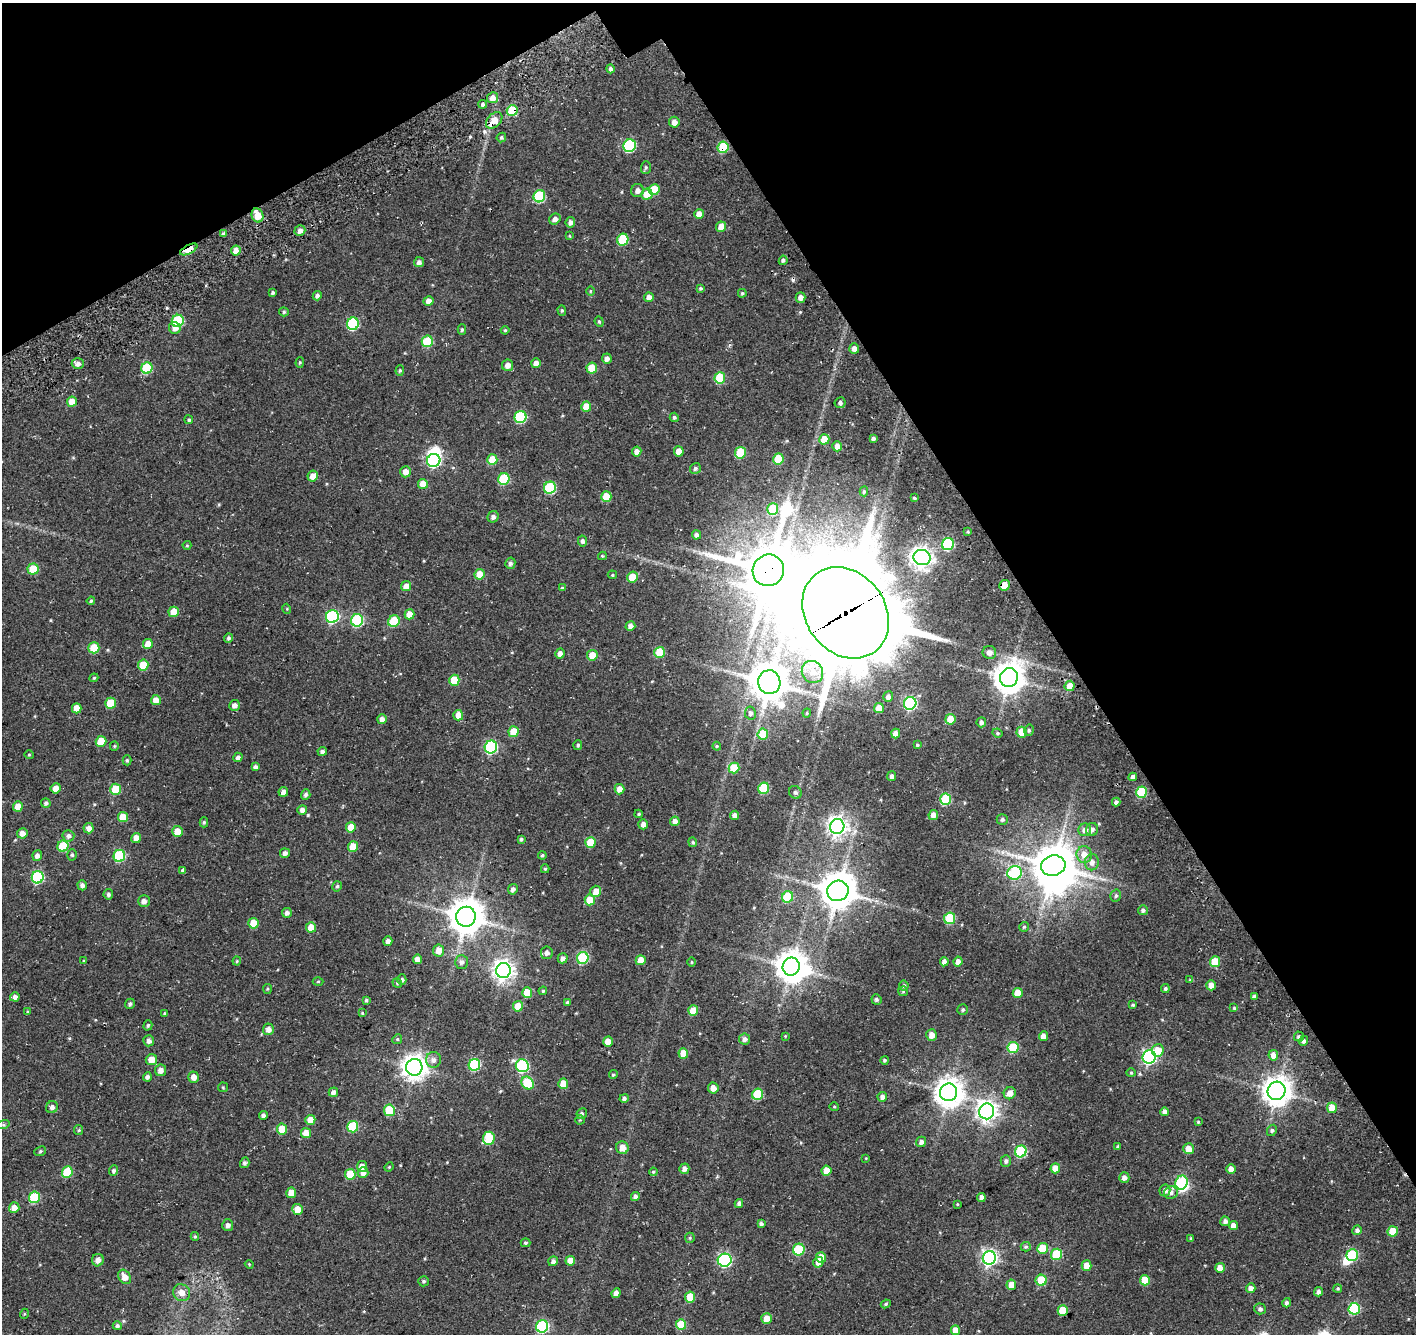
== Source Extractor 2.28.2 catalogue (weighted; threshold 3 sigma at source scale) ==
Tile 3 of 4 x 4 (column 3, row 1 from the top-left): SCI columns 3072-4485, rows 4380-5711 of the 6136 x 6035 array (HDU 1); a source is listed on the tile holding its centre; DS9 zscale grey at full resolution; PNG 1418 x 1336 px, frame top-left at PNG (2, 3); each listed source drawn as its Kron ellipse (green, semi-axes under 4 px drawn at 4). Shown black and unused: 30% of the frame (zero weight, under 3 of 4 exposures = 13% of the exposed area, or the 3 px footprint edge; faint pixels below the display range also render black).
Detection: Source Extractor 2.28.2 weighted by HDU 2 'WHT'; one run over the whole footprint, this tile lists its part. Background 0.0995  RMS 0.0069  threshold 0.0311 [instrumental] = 3 sigma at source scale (4.5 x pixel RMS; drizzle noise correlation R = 1.50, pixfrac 1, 0.0396/0.0396 arcsec/px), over >= 5 px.
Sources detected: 400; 5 inside a brighter object's white glare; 2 cosmic-ray / hot-pixel residue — neither listed nor drawn; the other 393 listed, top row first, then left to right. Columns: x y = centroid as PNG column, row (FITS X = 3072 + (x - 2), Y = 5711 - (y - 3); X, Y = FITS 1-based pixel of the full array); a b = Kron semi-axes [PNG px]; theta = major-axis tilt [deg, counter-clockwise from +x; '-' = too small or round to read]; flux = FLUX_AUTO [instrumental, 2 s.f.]
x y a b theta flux
610 69 4 4 - 1.6
492 98 5 5 - 4.5
482 104 4 4 - 1.4
512 110 5 5 - 25
494 120 10 6 44 8.7
674 122 5 5 - 4.3
501 137 5 4 - 1.2
630 146 6 6 - 68
723 147 6 5 - 29
646 167 6 5 - 1.2
654 190 5 5 - 21
637 191 6 6 - 3.1
647 194 6 5 - 10
539 196 6 5 - 46
699 214 5 5 - 6.6
257 215 7 5 -69 10
555 219 6 5 - 3.2
570 222 5 4 - 2.6
721 227 5 5 - 8.2
300 230 5 5 - 3
224 234 4 3 - 1.8
569 236 4 3 - 0.61
623 240 6 5 - 32
189 249 9 4 28 19
236 250 5 5 - 5.2
783 260 5 4 - 1.4
419 262 5 5 - 2.4
700 288 4 4 - 0.98
590 291 5 3 - 0.71
272 293 4 3 - 1.1
742 293 4 4 - 1
317 296 5 4 - 2.1
649 297 4 4 - 4
800 297 5 5 - 3.4
428 301 5 4 - 3.9
562 310 5 4 - 0.96
284 312 5 4 - 1.1
178 321 6 6 - 49
599 322 5 4 - 0.93
353 324 6 6 - 63
175 328 6 5 - 3.7
462 329 5 4 - 1.1
505 330 4 4 - 0.83
427 341 6 5 - 30
854 348 5 5 - 3.7
607 359 5 4 - 2.8
300 362 5 4 - 0.81
78 363 6 5 - 2.8
536 363 5 5 - 5.1
507 365 6 5 - 4.1
147 368 6 5 - 35
592 368 5 5 - 16
400 370 5 4 - 0.99
720 378 6 5 - 28
72 402 5 5 - 8.7
840 403 6 5 - 1.8
586 407 5 5 - 11
520 417 6 6 - 53
674 417 4 4 - 1.3
189 420 4 4 - 1.1
873 438 4 3 - 1.6
824 439 5 5 - 12
837 446 5 4 - 4.7
679 451 5 5 - 7.2
637 452 5 4 - 4.3
740 453 6 5 - 24
778 459 5 5 - 22
434 460 6 6 - 110
492 460 5 5 - 16
695 468 6 5 - 1.7
405 472 6 5 - 5
313 476 5 5 - 5.9
504 479 6 5 - 34
423 484 5 5 - 8.4
550 488 6 6 - 47
864 491 5 4 - 1
606 497 5 5 - 15
914 498 4 3 - 0.93
773 509 6 5 - 27
493 517 6 5 - 2.4
968 532 4 3 - 0.8
696 535 4 4 - 2
582 541 5 4 - 2
948 544 6 5 - 57
187 545 4 4 - 0.71
602 556 4 4 - 0.73
922 557 8 7 - 440
510 563 6 5 - 1.9
33 569 5 5 - 18
768 570 16 15 - 3300
480 574 5 5 - 11
612 575 4 4 - 0.84
632 577 5 5 - 13
1004 585 5 5 - 8.6
406 586 5 5 - 6.4
562 588 4 4 - 0.9
91 601 4 4 - 0.99
287 609 5 3 - 0.62
174 612 5 5 - 9.9
846 613 49 39 -52 12000
409 614 5 5 - 8.3
332 617 6 6 - 93
357 620 6 6 - 63
394 621 6 5 - 25
630 626 5 5 - 3.7
229 638 5 4 - 1.5
148 644 5 5 - 8
94 648 5 5 - 17
660 652 5 5 - 22
989 652 7 6 - 3.6
560 653 5 5 - 3.9
592 655 5 5 - 8.8
143 665 5 5 - 17
812 672 11 10 - 8.3
94 678 4 3 - 0.77
1009 678 9 9 - 1100
454 680 5 5 - 18
769 682 12 11 - 1800
1070 686 5 5 - 8.3
888 697 5 5 - 2.5
156 700 5 5 - 5.4
110 703 5 5 - 17
910 703 6 6 - 93
234 705 5 5 - 3.5
77 708 5 5 - 7.8
879 708 5 5 - 8.5
750 713 6 5 - 2.3
807 713 4 4 - 0.75
458 715 5 5 - 6.3
382 719 5 4 - 3.4
950 719 5 5 - 11
981 722 5 5 - 2.3
1029 730 6 4 77 1.2
514 732 5 5 - 15
1022 732 5 5 - 12
998 733 5 4 - 0.97
763 734 5 5 - 22
896 734 5 4 - 5.2
101 741 5 5 - 13
578 745 5 4 - 1.1
917 745 4 4 - 0.95
114 746 5 4 - 0.78
717 746 4 4 - 0.81
491 747 6 6 - 88
322 751 5 4 - 1.8
29 755 5 4 - 0.75
238 757 5 4 - 2.6
127 760 5 4 - 0.93
255 767 4 4 - 2.3
734 768 5 5 - 22
892 776 5 4 - 2.9
1133 777 4 4 - 2.7
56 788 5 5 - 6.1
764 788 6 5 - 36
116 789 5 5 - 24
619 789 5 5 - 5.6
283 792 5 4 - 3.3
795 792 7 6 - 1.6
1141 792 5 5 - 35
306 795 5 4 - 1.8
946 799 6 5 - 37
1116 802 4 4 - 2.1
46 803 5 4 - 1.7
18 806 5 5 - 7.8
302 810 5 5 - 3.4
639 814 4 4 - 1
735 815 5 4 - 3.1
933 815 5 5 - 4.6
123 817 5 5 - 11
1002 819 5 5 - 1.6
675 821 5 4 - 4
204 822 5 4 - 1.1
643 824 5 5 - 3.8
837 826 7 7 - 360
351 827 5 5 - 10
89 828 5 5 - 3.9
1092 829 6 6 - 2.7
1085 830 6 6 - 3.5
177 831 5 5 - 8.1
22 833 5 5 - 4.8
68 836 6 5 - 2.5
136 838 5 5 - 5.8
521 839 4 3 - 1.2
590 842 5 5 - 16
693 842 5 4 - 0.98
63 846 5 5 - 26
353 847 5 5 - 12
285 853 5 4 - 2.7
1084 854 8 7 - 7.6
37 855 5 4 - 3.3
72 855 6 5 - 1.2
542 855 4 4 - 1.1
119 856 6 6 - 56
1092 862 8 7 - 3.6
1053 866 12 10 12 2000
545 869 4 4 - 1
183 870 4 4 - 1.4
1015 873 7 7 - 52
38 877 6 6 - 72
82 885 5 4 - 2.5
337 886 5 4 - 1.3
513 889 5 4 - 2.5
596 891 6 5 - 6.6
838 891 11 10 - 1600
108 894 5 5 - 1.8
1116 896 6 5 - 1.4
788 897 6 5 - 27
590 900 5 5 - 12
144 901 6 6 - 3.2
1143 910 5 5 - 2.1
287 913 5 5 - 2.3
466 917 10 9 - 1500
950 918 6 5 - 41
253 923 5 5 - 14
311 927 5 5 - 8.7
1024 927 5 5 - 1
388 941 5 4 - 2.6
439 950 6 5 - 6.9
547 953 6 6 - 3
563 958 5 5 - 2.8
583 958 6 5 - 53
417 959 5 4 - 4.4
641 960 5 5 - 8.8
84 961 4 3 - 0.67
237 961 4 4 - 0.69
461 962 7 6 - 2.5
691 962 5 3 - 0.61
944 962 4 4 - 3.5
958 962 5 4 - 4.5
1215 962 5 5 - 22
791 967 9 8 - 1100
503 970 7 7 - 410
402 980 5 4 - 1.5
1190 980 4 4 - 0.72
318 982 5 3 - 0.68
397 983 5 4 - 0.88
1211 985 5 4 - 5.5
904 986 5 5 - 1.4
267 989 5 4 - 0.76
1165 989 4 4 - 1.4
543 991 4 3 - 0.8
903 991 5 4 - 0.8
527 993 5 5 - 13
1018 993 5 5 - 10
15 997 4 4 - 3.1
1254 997 4 3 - 2.1
366 1000 4 3 - 1.1
876 1000 5 5 - 1.4
567 1002 4 4 - 0.82
130 1004 5 4 - 1.8
1133 1005 3 3 - 0.82
518 1006 5 5 - 12
1234 1008 4 4 - 0.92
963 1010 5 5 - 1.1
693 1011 5 5 - 11
27 1012 4 4 - 0.85
164 1013 4 3 - 0.77
362 1013 4 4 - 0.74
148 1025 5 4 - 1
268 1029 6 5 - 3.4
932 1035 6 5 - 4.9
785 1036 3 3 - 0.54
1043 1036 5 4 - 4.3
1299 1037 5 5 - 1.6
397 1039 5 4 - 1
745 1039 5 5 - 2.6
149 1041 5 5 - 3
1303 1041 5 4 - 2.4
608 1042 5 5 - 8.3
1013 1048 5 5 - 38
1158 1050 6 6 - 11
683 1053 5 5 - 9.9
1273 1055 5 5 - 5.1
1149 1057 7 6 - 150
151 1060 6 5 - 9
433 1060 8 7 - 3.3
884 1060 4 4 - 0.84
474 1065 6 5 - 49
522 1066 6 6 - 80
414 1067 8 8 - 600
161 1070 6 5 - 4.4
1131 1073 4 4 - 0.79
613 1075 4 4 - 1.1
147 1077 4 4 - 2.2
194 1077 5 5 - 4.3
528 1083 7 5 -48 31
563 1084 5 5 - 11
223 1087 5 5 - 0.8
713 1088 5 5 - 4.8
1277 1091 9 9 - 800
333 1092 5 4 - 2.9
949 1092 9 8 - 870
1010 1093 6 6 - 5.9
758 1094 5 5 - 35
882 1097 5 4 - 2.9
624 1098 4 4 - 2
834 1106 5 3 - 0.7
52 1107 6 5 - 2.4
1332 1108 5 5 - 11
389 1110 5 5 - 29
987 1111 8 7 - 350
1164 1112 4 4 - 3
582 1114 5 5 - 1.6
263 1115 4 4 - 2.7
310 1120 5 5 - 9.6
580 1120 4 4 - 0.71
1198 1122 4 4 - 0.75
3 1125 6 4 17 1.2
353 1127 6 5 - 39
282 1129 5 5 - 15
79 1130 5 4 - 0.85
1272 1130 6 4 60 1.3
306 1133 5 5 - 7.4
489 1138 6 6 - 30
921 1142 5 5 - 2.5
1118 1147 3 3 - 1.1
622 1148 6 6 - 6.7
1188 1149 5 5 - 7.7
40 1151 6 4 23 1
1021 1151 6 5 - 57
866 1158 3 3 - 0.5
1006 1161 6 5 - 2
245 1163 5 4 - 1.8
362 1167 5 5 - 5.8
389 1167 4 4 - 0.68
1055 1168 5 5 - 8.5
684 1169 5 5 - 3.1
1231 1169 4 4 - 5
114 1171 5 4 - 1.8
827 1171 5 5 - 9.7
67 1172 6 5 - 26
653 1172 4 4 - 0.77
363 1173 5 5 - 3.9
350 1174 5 5 - 22
1124 1178 5 5 - 3.2
1181 1183 7 6 - 60
1165 1190 6 5 - 3.1
291 1193 5 5 - 7.4
1171 1193 7 6 - 2.6
635 1196 4 4 - 2.7
34 1197 6 5 - 39
981 1197 4 4 - 3.1
739 1203 4 4 - 2.5
957 1204 3 3 - 0.6
14 1208 5 5 - 5.9
298 1209 5 5 - 8.6
1225 1221 5 5 - 2.4
761 1224 4 4 - 1.5
228 1225 6 5 - 2.4
1233 1225 5 4 - 4.1
1357 1230 5 4 - 2
1393 1231 5 5 - 15
195 1236 4 4 - 0.87
690 1238 5 4 - 0.87
1191 1239 4 3 - 0.98
525 1243 5 3 - 0.94
1026 1247 5 4 - 1.2
1042 1248 5 5 - 19
799 1250 6 5 - 34
1057 1254 6 5 - 32
1352 1255 6 5 - 43
821 1257 5 5 - 8.6
989 1258 7 6 - 210
98 1260 6 6 - 4
725 1260 7 6 - 110
553 1261 5 4 - 2.3
570 1261 5 4 - 8.1
818 1262 5 5 - 5.3
249 1264 4 3 - 0.61
1087 1265 5 5 - 7.7
1220 1268 5 5 - 5.5
125 1277 8 5 -58 5.8
1041 1280 5 5 - 25
1145 1280 5 5 - 15
424 1281 5 5 - 1.3
1011 1285 5 5 - 6.8
1251 1288 5 4 - 3.7
1338 1288 4 4 - 1
1319 1292 4 4 - 2.7
182 1293 9 8 - 5.2
616 1293 5 4 - 4
690 1297 5 5 - 18
1286 1303 4 4 - 1.6
886 1304 5 4 - 0.82
1260 1309 6 5 - 1.8
1354 1309 6 5 - 56
1063 1311 5 5 - 20
24 1314 5 3 - 0.62
767 1318 5 5 - 7
681 1325 5 5 - 19
117 1326 4 4 - 1.6
542 1326 6 6 - 83
955 1330 5 4 - 6.4
Overlapping masked pixels (flux is a lower limit): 9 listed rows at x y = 512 110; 494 120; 723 147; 257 215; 189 249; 768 570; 1004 585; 846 613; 1141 792